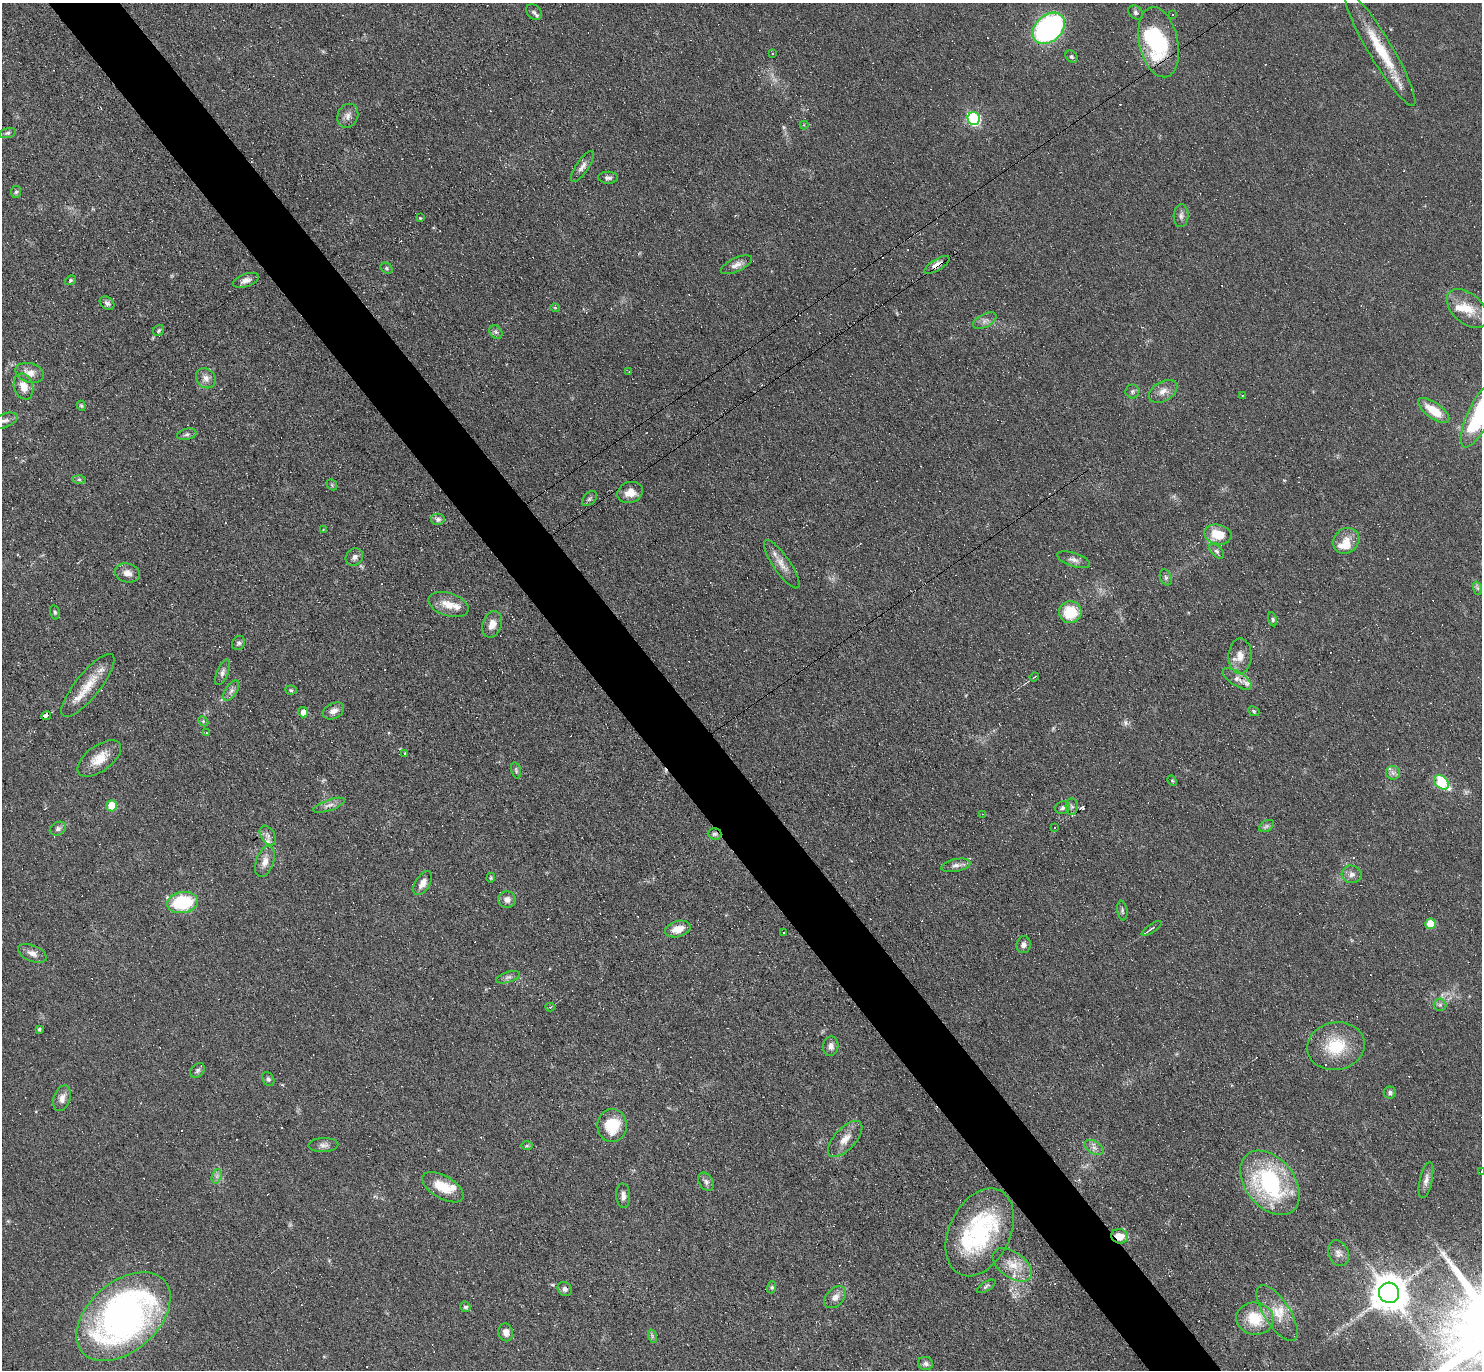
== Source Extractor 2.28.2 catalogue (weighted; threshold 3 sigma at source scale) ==
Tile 11 of 4 x 4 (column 3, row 3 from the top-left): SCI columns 2963-4442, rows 1520-2887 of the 5923 x 5919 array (HDU 1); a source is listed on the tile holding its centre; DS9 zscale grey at full resolution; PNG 1484 x 1372 px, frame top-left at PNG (2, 3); each listed source drawn as its Kron ellipse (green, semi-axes under 4 px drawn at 4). Shown black and unused: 5% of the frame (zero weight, under 3 of 6 exposures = <1% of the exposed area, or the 3 px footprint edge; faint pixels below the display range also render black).
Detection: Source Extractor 2.28.2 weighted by HDU 2 'WHT'; one run over the whole footprint, this tile lists its part. Background 0.0809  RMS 0.0058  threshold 0.0238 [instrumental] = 3 sigma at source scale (4.09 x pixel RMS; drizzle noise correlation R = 1.36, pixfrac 0.8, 0.05/0.05 arcsec/px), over >= 5 px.
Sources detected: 237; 1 too faint to see at this stretch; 1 inside a brighter object's white glare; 81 cosmic-ray / hot-pixel residue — neither listed nor drawn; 12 inside a brighter listed object's ellipse — not listed separately; the other 142 listed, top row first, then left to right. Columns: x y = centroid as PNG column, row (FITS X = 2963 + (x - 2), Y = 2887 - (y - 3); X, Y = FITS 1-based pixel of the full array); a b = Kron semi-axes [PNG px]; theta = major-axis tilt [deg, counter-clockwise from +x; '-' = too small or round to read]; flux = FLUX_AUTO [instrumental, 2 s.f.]
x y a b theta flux
534 12 9 6 -45 1.7
1136 13 8 6 -41 1.4
1173 15 3 3 - 1.5
1049 28 18 13 42 130
1159 42 36 19 -77 36
1380 49 66 12 -59 25
772 53 3 2 - 0.6
1071 57 7 5 -46 1.1
348 116 12 10 64 3.5
974 118 6 6 - 80
804 125 4 4 - 0.72
7 133 8 5 16 1.2
582 166 18 6 56 2.9
608 178 10 6 -1 1.7
16 192 6 5 - 1
1181 216 11 7 85 2.1
420 218 4 3 - 0.52
736 265 17 6 24 3.3
937 265 14 5 31 3.4
386 268 6 5 - 0.93
70 280 6 4 22 0.8
246 280 13 6 19 2.8
107 303 8 6 -39 1.8
555 308 4 4 - 0.57
1467 309 24 15 -43 12
985 321 13 6 28 2.4
159 330 6 5 - 0.9
496 332 7 6 - 1.4
629 372 3 2 - 0.58
30 373 14 9 -18 5.2
206 378 11 9 -49 3.6
23 387 13 9 -72 6.4
1132 391 7 7 - 1.3
1163 391 15 9 30 4.5
1242 395 4 3 - 0.5
81 406 5 4 - 0.67
1434 410 18 8 -36 12
1480 415 36 11 64 61
5 421 13 7 21 3.1
187 434 10 5 13 1.6
79 479 7 4 -1 1
332 485 6 4 -48 0.75
630 492 13 10 18 6.8
589 499 9 5 45 1.3
438 519 7 6 - 1.8
323 530 3 3 - 0.4
1218 534 14 10 -11 14
1346 541 14 12 43 6.3
1217 551 9 5 -43 1.4
354 557 9 8 - 2.5
1073 560 17 6 -18 2.8
782 564 29 8 -56 5.7
127 573 12 9 -14 4.2
1166 577 8 5 -69 1.4
1477 588 7 4 -70 0.93
448 605 21 11 -18 8.5
55 612 7 4 -78 0.94
1070 612 11 11 - 17
1273 619 7 3 -77 0.93
492 624 13 9 70 5.9
238 643 7 6 - 1.3
1240 656 17 11 89 6
222 672 14 5 67 2
1034 677 5 3 - 0.53
1237 679 17 7 -32 3.5
88 685 39 12 51 13
291 690 6 4 -6 0.84
231 691 11 5 57 2.2
333 711 11 7 28 3.3
1254 711 6 4 -24 0.94
303 712 5 5 - 4.9
46 716 5 3 - 14
203 721 6 4 -44 0.78
206 733 4 3 - 0.39
405 753 4 3 - 0.86
99 758 25 13 36 10
516 770 8 4 -76 0.94
1393 773 7 6 - 1.9
1172 781 5 4 - 0.66
1442 782 8 6 -47 30
329 805 16 5 19 2.7
112 806 5 5 - 17
1072 806 8 6 -86 1.5
1062 808 7 6 - 1.4
982 814 3 3 - 0.46
1266 826 8 5 33 1.4
1055 828 3 3 - 0.56
58 829 8 6 26 1.6
715 834 7 5 -3 1.6
268 835 11 7 -58 2.7
265 862 16 9 71 4.8
956 865 15 6 11 2.7
1352 874 10 8 -14 2.9
491 878 5 4 - 0.65
423 883 13 7 57 4.1
507 899 9 8 - 3.1
182 902 15 10 9 35
1122 910 10 5 -82 1.1
1430 924 5 5 - 14
1152 928 11 3 35 1.4
678 929 13 8 15 6.9
784 932 3 3 - 1.5
1024 945 8 7 - 2.4
32 953 15 8 -22 3.6
508 977 12 5 17 1.9
1440 1005 6 6 - 1.2
550 1007 4 4 - 0.53
39 1029 3 3 - 1
831 1046 10 8 80 2.7
1336 1046 29 23 11 23
198 1070 8 6 47 1.5
268 1079 7 5 -61 1.2
1390 1092 6 6 - 1.3
62 1098 13 8 72 3.6
612 1126 16 14 87 18
845 1139 22 10 47 6.4
323 1145 15 7 2 2.6
527 1146 6 4 1 0.68
1094 1147 10 6 -30 2.4
1481 1172 3 3 - 0.5
217 1176 7 4 72 1.6
1426 1180 18 6 77 3.1
706 1182 10 7 -61 2
1270 1183 36 24 -51 73
443 1187 23 11 -30 12
623 1196 12 7 -88 2.7
980 1232 46 30 64 71
1119 1236 8 7 - 7.4
1338 1253 13 10 -69 3.3
1012 1265 22 12 -35 9.8
986 1286 10 4 31 1.3
772 1287 6 4 72 0.91
565 1289 7 6 - 1.9
1389 1293 10 10 - 1400
835 1297 13 8 47 3.7
465 1307 5 5 - 1.4
1277 1313 32 13 -57 13
123 1317 55 34 41 230
1255 1319 18 16 -9 19
506 1332 9 7 -77 3.2
652 1336 7 4 -73 0.92
925 1363 7 6 - 1.8
Overlapping masked pixels (flux is a lower limit): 4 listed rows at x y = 937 265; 46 716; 715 834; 1119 1236
Isophote crosses this tile's border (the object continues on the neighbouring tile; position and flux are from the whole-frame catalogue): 3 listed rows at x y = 1480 415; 5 421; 1481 1172